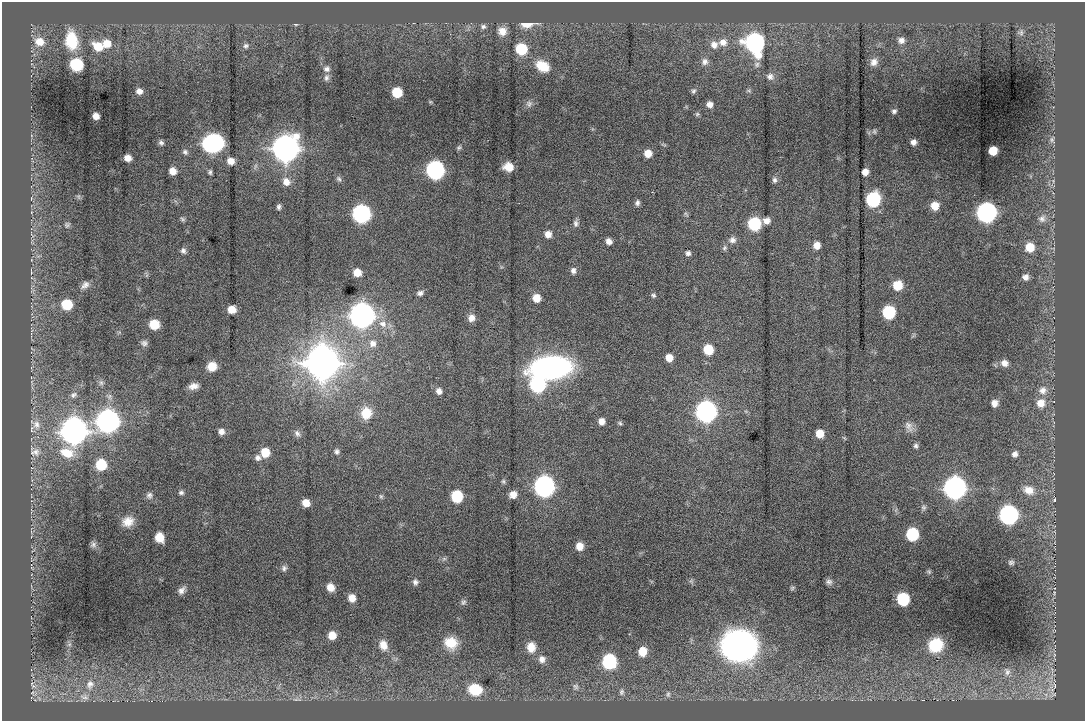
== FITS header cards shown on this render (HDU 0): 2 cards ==
NAXIS1  =                 1083 / NUMBER OF ELEMENTS ALONG THIS AXIS
NAXIS2  =                  719 / NUMBER OF ELEMENTS ALONG THIS AXIS

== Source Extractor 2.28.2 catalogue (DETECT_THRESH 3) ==
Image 1083 x 719 px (HDU 0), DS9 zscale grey, 1 PNG px = 1 image px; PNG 1087 x 723 px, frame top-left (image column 1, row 719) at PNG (2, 2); no overlay
Background -0.75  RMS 9.9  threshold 29.8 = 3 sigma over >= 5 px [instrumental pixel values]
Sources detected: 176; all 176 listed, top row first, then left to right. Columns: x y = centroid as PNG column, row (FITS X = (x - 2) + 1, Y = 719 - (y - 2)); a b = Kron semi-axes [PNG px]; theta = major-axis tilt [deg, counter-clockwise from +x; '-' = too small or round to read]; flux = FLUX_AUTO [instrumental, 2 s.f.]
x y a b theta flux
296 24 6 3 -8 7.3e+02
527 24 11 5 1 1.3e+04
483 26 7 6 - 1.8e+03
502 31 10 9 - 6.0e+03
1021 32 9 7 75 2.0e+03
71 40 20 13 -82 2.4e+04
901 40 8 8 - 3.1e+03
39 42 11 10 - 8.7e+03
723 42 11 10 - 5.6e+03
107 43 10 9 - 8.8e+03
754 43 10 9 - 3.4e+05
714 45 10 9 - 4.8e+03
246 46 8 7 - 2.0e+03
98 47 11 9 -31 1.3e+04
521 49 8 7 - 3.9e+04
705 62 10 9 - 3.4e+03
874 62 10 9 - 4.0e+03
757 64 8 8 - 2.5e+03
76 65 8 8 - 5.0e+04
542 66 15 11 -31 1.4e+04
327 69 8 7 - 2.7e+03
770 77 11 9 -18 3.4e+03
326 78 9 6 88 2.2e+03
139 91 7 7 - 3.7e+03
693 91 8 6 66 1.5e+03
397 92 7 7 - 2.3e+04
529 104 9 9 - 2.6e+03
710 104 7 7 - 4.1e+03
894 111 6 5 - 1.7e+03
697 114 6 5 - 1.1e+03
96 116 6 5 - 4.6e+03
874 131 7 5 -89 1.2e+03
1052 140 8 6 89 1.6e+03
913 142 6 6 - 3.3e+03
161 143 7 5 -62 1.8e+03
213 143 12 9 11 3.5e+05
285 148 10 10 - 1.4e+06
459 148 7 5 48 1.2e+03
993 151 7 6 - 1.2e+04
185 152 7 7 - 1.9e+03
648 153 7 7 - 7.9e+03
128 158 6 6 - 5.6e+03
231 161 8 7 - 5.4e+03
508 167 9 7 -9 8.3e+03
435 170 9 8 - 3.0e+05
173 171 7 7 - 6.3e+03
210 172 6 5 - 1.4e+03
865 172 6 6 - 4.7e+03
339 179 8 6 -53 1.7e+03
774 180 8 6 -76 2.0e+03
286 182 10 9 - 5.8e+03
78 196 9 5 -83 1.3e+03
873 199 9 8 - 9.9e+04
637 203 8 6 72 2.0e+03
935 206 8 8 - 9.3e+03
279 207 6 5 - 1.7e+03
986 212 9 9 - 4.3e+05
361 214 9 8 - 2.8e+05
686 214 9 4 -54 1.3e+03
182 219 7 5 -28 1.2e+03
1042 219 11 10 - 3.8e+03
766 221 7 7 - 4.6e+03
576 223 11 7 87 2.5e+03
754 224 8 8 - 6.6e+04
67 225 9 8 - 1.9e+03
548 234 7 7 - 5.5e+03
732 240 9 8 - 3.1e+03
609 241 6 6 - 4.0e+03
817 245 7 6 - 5.9e+03
1030 247 9 9 - 1.3e+04
724 248 7 6 - 1.5e+03
183 251 7 6 - 2.1e+03
688 253 6 6 - 2.0e+03
573 271 8 7 - 2.7e+03
31 272 6 4 -73 9.2e+02
357 272 7 7 - 8.7e+03
1025 277 8 7 - 3.3e+03
85 285 12 8 42 3.7e+03
897 285 8 8 - 1.7e+04
420 293 8 6 21 2.2e+03
653 295 6 5 - 1.3e+03
536 298 7 7 - 8.6e+03
67 304 9 8 - 2.5e+04
232 309 7 6 - 9.0e+03
889 312 8 8 - 6.1e+04
362 315 9 9 - 9.7e+05
471 318 9 8 - 4.5e+03
154 324 7 7 - 1.8e+04
383 324 12 10 -29 6.5e+03
144 343 9 7 -7 2.3e+03
373 343 10 9 - 5.0e+03
708 350 8 7 - 2.0e+04
669 358 6 6 - 7.9e+03
322 362 11 11 - 2.8e+06
1004 363 9 8 - 4.5e+03
212 366 8 8 - 1.0e+04
551 367 30 16 5 2.2e+05
32 382 9 3 -85 1.4e+03
101 383 8 6 -75 2.1e+03
537 384 9 8 - 1.3e+05
193 386 10 6 10 4.6e+03
1043 390 12 11 - 5.9e+03
439 391 8 7 - 3.1e+03
73 395 10 8 32 3.2e+03
994 403 8 7 - 4.3e+03
1041 403 11 11 - 8.2e+03
706 411 9 9 - 5.4e+05
366 413 14 13 - 1.2e+04
108 421 10 10 - 7.1e+05
602 421 6 6 - 4.4e+03
620 423 6 4 -24 1.1e+03
36 425 19 14 -49 1.1e+04
909 426 16 9 -57 4.4e+03
74 431 12 10 71 1.3e+06
221 432 7 7 - 3.5e+03
297 433 10 8 -61 2.8e+03
820 433 7 6 - 9.2e+03
916 446 6 5 - 1.6e+03
337 451 8 7 - 1.9e+03
35 452 16 13 -14 7.3e+03
265 452 8 8 - 1.3e+04
1015 454 8 7 - 2.8e+03
258 458 8 7 - 2.8e+03
101 465 8 8 - 2.8e+04
503 481 7 5 -75 1.2e+03
544 486 9 9 - 4.9e+05
955 488 9 9 - 6.8e+05
1029 490 16 12 -22 8.5e+03
181 493 7 6 - 1.7e+03
513 494 8 7 - 5.4e+03
149 495 9 8 - 2.6e+03
381 496 7 5 -74 1.3e+03
457 496 8 7 - 3.9e+04
1054 500 6 4 72 8.9e+02
306 503 7 6 - 7.5e+03
924 507 7 7 - 1.6e+03
1008 515 9 9 - 3.1e+05
128 522 14 11 23 8.2e+03
912 534 8 8 - 5.1e+04
160 537 8 7 - 1.2e+04
93 544 8 8 - 2.1e+03
579 546 8 7 - 7.3e+03
444 559 7 4 0 1.4e+03
1011 562 7 6 - 1.6e+03
284 568 8 7 - 2.1e+03
929 571 6 5 - 1.0e+03
691 581 6 6 - 1.4e+03
415 582 8 7 - 2.2e+03
829 582 8 7 - 2.2e+03
331 587 8 7 - 6.1e+03
792 588 7 5 29 1.1e+03
181 590 10 7 47 3.2e+03
352 598 8 7 - 6.4e+03
903 599 8 8 - 5.1e+04
463 602 9 7 61 1.7e+03
332 635 8 8 - 8.4e+03
451 643 17 16 - 1.4e+04
383 645 14 11 -71 7.9e+03
936 645 13 12 - 2.9e+04
739 646 28 24 -4 2.6e+05
531 647 14 11 -89 8.5e+03
642 651 10 9 - 1.2e+04
1054 655 6 4 72 9.4e+02
542 659 11 10 - 4.3e+03
609 661 9 8 - 9.4e+04
1007 672 12 9 -72 4.1e+03
90 684 14 12 73 7.3e+03
1054 685 12 4 -76 2.3e+03
33 686 8 5 -17 1.7e+03
575 687 11 9 -76 3.2e+03
475 689 13 11 -11 2.3e+04
622 692 12 8 89 3.4e+03
32 693 7 4 20 1.1e+03
668 694 10 8 83 3.0e+03
84 697 13 8 -13 4.3e+03
297 699 15 5 1 3.3e+03